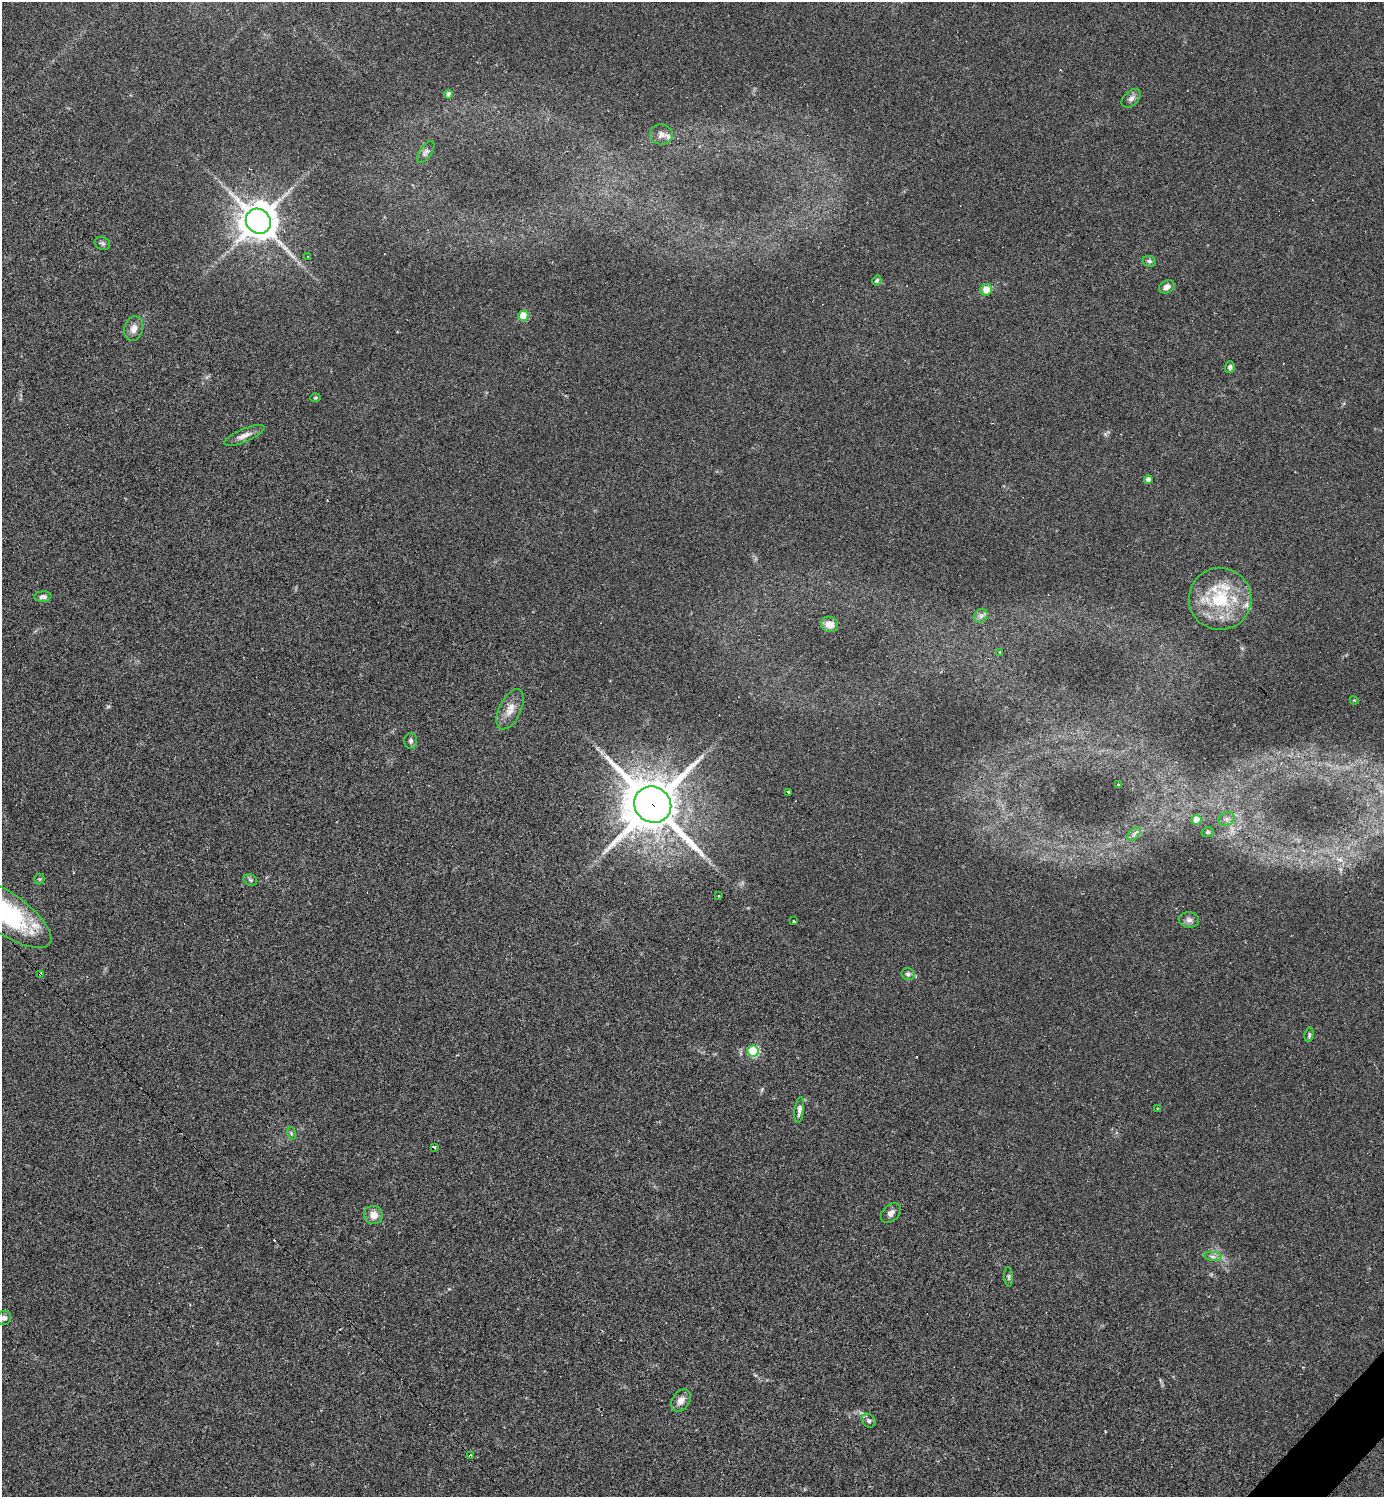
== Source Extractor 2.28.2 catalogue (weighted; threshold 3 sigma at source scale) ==
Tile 6 of 4 x 4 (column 2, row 2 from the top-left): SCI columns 1679-3060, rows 2990-4484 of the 5977 x 5978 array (HDU 1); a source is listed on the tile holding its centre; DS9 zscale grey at full resolution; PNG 1386 x 1499 px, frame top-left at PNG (2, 2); each listed source drawn as its Kron ellipse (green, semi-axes under 4 px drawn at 4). Shown black and unused: <1% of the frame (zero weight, under 2 of 3 exposures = <1% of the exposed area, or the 3 px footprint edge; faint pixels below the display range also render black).
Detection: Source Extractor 2.28.2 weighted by HDU 2 'WHT'; one run over the whole footprint, this tile lists its part. Background 0.0334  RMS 0.0063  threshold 0.0283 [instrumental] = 3 sigma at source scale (4.5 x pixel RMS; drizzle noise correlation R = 1.50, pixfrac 1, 0.05/0.05 arcsec/px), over >= 5 px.
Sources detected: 60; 1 cosmic-ray / hot-pixel residue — neither listed nor drawn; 5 inside a brighter listed object's ellipse — not listed separately; the other 54 listed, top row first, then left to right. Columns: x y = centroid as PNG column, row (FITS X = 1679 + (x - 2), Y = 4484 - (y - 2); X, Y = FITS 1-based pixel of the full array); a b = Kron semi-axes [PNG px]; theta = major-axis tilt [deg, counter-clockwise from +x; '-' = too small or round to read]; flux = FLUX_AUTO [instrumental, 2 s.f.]
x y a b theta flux
448 94 4 4 - 2.8
1131 98 11 7 43 2.4
661 134 11 10 - 3.4
426 152 13 6 55 2.1
258 221 13 12 - 1300
102 243 8 6 -24 1.4
307 256 3 3 - 1.1
1149 261 7 5 -9 1.4
877 280 5 4 - 1.2
1167 287 8 6 27 3
986 290 6 5 - 8.1
523 316 5 5 - 22
134 328 12 9 75 4.3
1230 367 6 5 - 1.7
315 398 5 4 - 0.77
244 436 22 6 23 4.3
1148 480 4 4 - 3
43 597 8 5 5 2.1
1220 599 31 31 - 39
981 616 7 6 - 1.9
830 624 8 7 - 6.1
1000 652 3 3 - 0.84
1354 700 4 3 - 0.53
510 709 21 11 64 7.1
411 741 8 6 -89 1.8
1119 785 4 2 - 0.81
789 792 3 3 - 2.9
653 805 19 17 -38 3300
1227 819 8 6 21 2.4
1197 820 5 5 - 14
1208 832 6 5 - 1.1
1134 834 8 5 46 2
39 879 5 5 - 0.76
250 880 7 5 -23 1.1
719 896 3 2 - 0.74
4 912 56 20 -35 77
1189 920 10 7 -6 2.5
794 921 3 2 - 1.2
41 974 4 3 - 3.4
908 974 7 6 - 1.6
1309 1035 7 4 81 1.1
753 1051 5 5 - 51
1158 1109 3 3 - 1.6
799 1110 13 4 83 2.7
291 1133 6 4 -73 0.87
434 1147 3 3 - 1.8
891 1213 11 8 43 2.6
373 1215 9 9 - 5.6
1213 1256 9 4 -9 1.9
1009 1277 10 4 -86 1.1
4 1318 7 6 - 1.9
681 1400 12 8 54 4.3
869 1421 8 6 -45 1.8
471 1456 4 3 - 3.2
Overlapping masked pixels (flux is a lower limit): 4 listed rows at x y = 653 805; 4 912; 41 974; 471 1456
Isophote crosses this tile's border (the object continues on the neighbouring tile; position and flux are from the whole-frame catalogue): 1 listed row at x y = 4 912